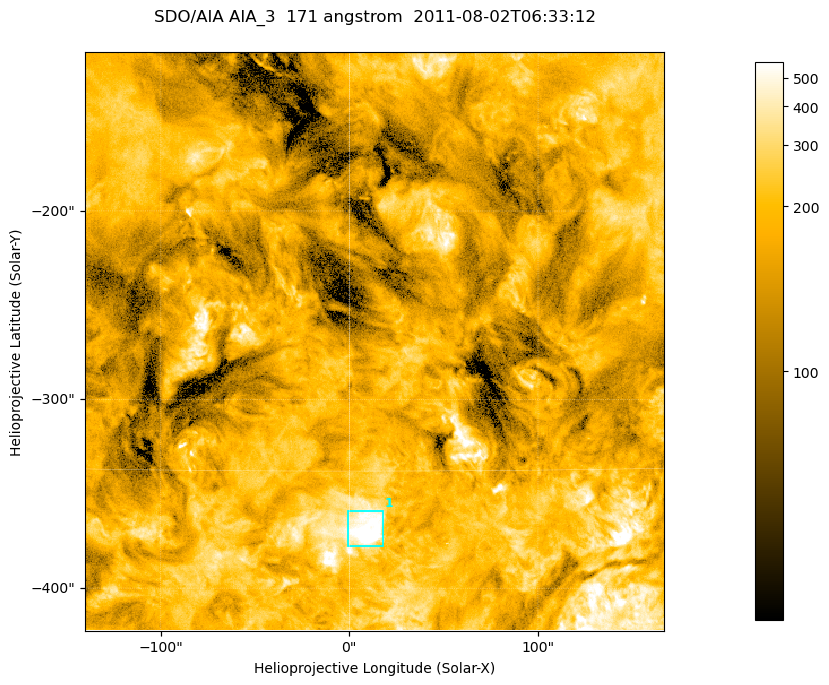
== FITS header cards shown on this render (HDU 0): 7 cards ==
TELESCOP= 'SDO/AIA '
INSTRUME= 'AIA_3   '
WAVELNTH=                  171
WAVEUNIT= 'angstrom'
DATE-OBS= '2011-08-02T06:33:12.35'
CTYPE1  = 'HPLN-TAN'
CTYPE2  = 'HPLT-TAN'

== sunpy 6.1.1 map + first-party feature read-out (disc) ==
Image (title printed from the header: SDO/AIA AIA_3  171 angstrom  2011-08-02T06:33:12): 512 x 512 px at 0.599 arcsec/px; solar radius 945 arcsec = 1577 px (partial field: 3.4% of the solar disc is inside the frame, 100% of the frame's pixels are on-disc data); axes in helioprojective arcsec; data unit not stated in the header (colour bar unlabelled)
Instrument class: DISC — disc imager (sunpy class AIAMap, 171 A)
Bright regions (active regions / flare kernels): reference = the on-disc median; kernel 5 px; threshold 5 sigma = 321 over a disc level ~170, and >= 1.15x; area >= 262 px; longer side >= 6 px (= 3.6 arcsec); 1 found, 1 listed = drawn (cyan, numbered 1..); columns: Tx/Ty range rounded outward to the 2 arcsec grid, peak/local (2 s.f.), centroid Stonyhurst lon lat
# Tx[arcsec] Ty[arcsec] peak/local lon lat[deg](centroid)
1 -2..18 -378..-358 5.3 +1 -17